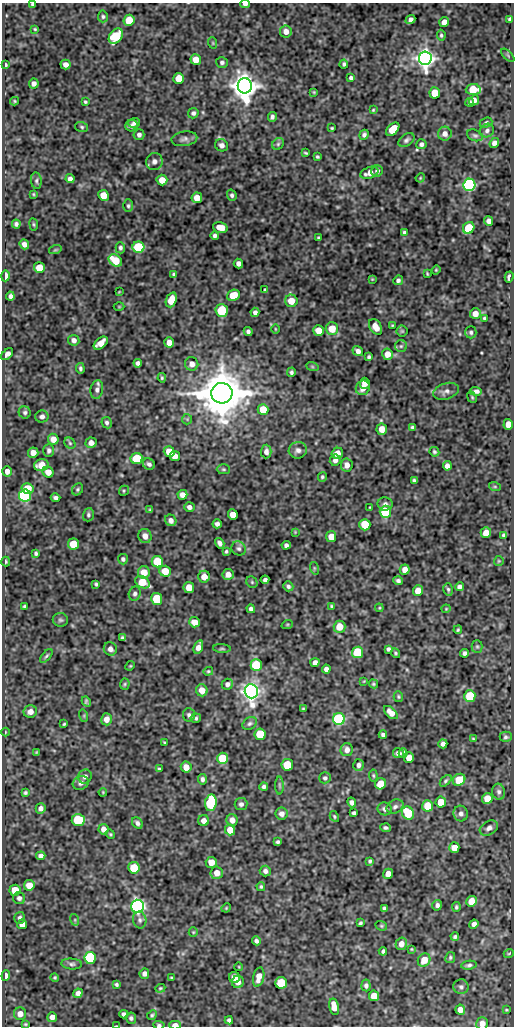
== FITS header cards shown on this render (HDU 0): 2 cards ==
NAXIS1  =                  512
NAXIS2  =                 1024

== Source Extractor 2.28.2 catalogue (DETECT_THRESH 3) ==
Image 512 x 1024 px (HDU 0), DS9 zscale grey, 1 PNG px = 1 image px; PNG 516 x 1028 px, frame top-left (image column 1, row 1024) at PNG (2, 3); each listed source drawn as its Kron ellipse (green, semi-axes under 4 px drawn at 4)
Background 68.1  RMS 0.56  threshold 1.68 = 3 sigma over >= 5 px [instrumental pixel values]
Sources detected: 371; all 371 listed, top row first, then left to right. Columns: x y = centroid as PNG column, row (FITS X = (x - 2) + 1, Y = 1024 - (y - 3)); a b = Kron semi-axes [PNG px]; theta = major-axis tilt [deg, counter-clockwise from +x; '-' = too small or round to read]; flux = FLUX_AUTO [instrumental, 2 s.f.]
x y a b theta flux
32 4 3 3 - 56
245 4 4 3 - 100
103 16 6 5 - 65
410 19 5 4 - 130
509 19 4 3 - 66
129 20 5 5 - 1100
444 22 5 5 - 260
35 29 4 4 - 44
286 31 6 6 - 220
441 35 5 4 - 60
116 36 8 6 51 1800
213 43 6 3 -72 39
508 55 8 3 -45 50
425 58 7 6 - 34000
196 59 5 5 - 480
222 62 6 5 - 86
66 64 5 5 - 180
344 64 4 3 - 70
5 65 4 3 - 76
179 78 5 5 - 730
351 78 4 3 - 83
34 83 5 4 - 150
245 86 7 7 - 60000
473 89 7 5 3 1000
314 92 3 3 - 37
435 93 5 5 - 750
474 100 5 4 - 150
15 101 4 4 - 40
85 102 3 3 - 49
470 102 4 3 - 72
373 110 4 4 - 38
193 113 5 5 - 93
272 117 5 4 - 98
134 123 6 5 - 98
486 123 6 5 - 77
131 126 6 5 - 110
82 127 6 5 - 64
332 128 3 3 - 41
393 129 8 5 45 670
487 131 7 6 - 120
445 134 7 7 - 200
139 135 5 5 - 110
364 135 5 4 - 92
475 135 8 5 -21 81
184 139 13 7 9 150
406 140 9 5 36 94
494 143 5 4 - 150
278 144 6 5 - 67
421 144 5 5 - 110
221 145 7 6 - 140
306 153 4 2 - 43
318 157 4 3 - 52
154 161 8 8 - 170
377 171 6 5 - 100
369 173 9 5 21 270
420 178 5 3 - 32
70 179 4 4 - 140
162 180 5 5 - 410
36 181 8 5 -82 90
469 185 6 6 - 11000
33 194 4 3 - 37
103 195 5 5 - 530
232 195 6 5 - 88
197 198 5 5 - 370
128 206 6 5 - 67
489 221 5 4 - 160
16 224 4 4 - 92
34 224 6 3 -81 44
220 228 7 5 -15 390
469 228 6 5 - 1600
404 232 4 4 - 65
215 236 4 3 - 94
318 238 3 3 - 47
24 244 5 4 - 160
138 247 6 6 - 2500
120 248 5 5 - 84
55 250 6 4 18 50
115 260 7 5 -36 920
238 264 5 4 - 170
39 268 5 5 - 700
436 270 4 4 - 37
174 274 3 3 - 56
427 274 3 2 - 38
5 276 5 3 - 420
509 277 5 3 - 190
372 279 4 4 - 33
398 280 5 4 - 93
265 290 4 3 - 68
119 292 3 2 - 25
233 295 6 5 - 660
10 296 4 4 - 110
171 300 8 5 69 510
291 301 6 6 - 540
119 307 5 3 - 29
222 310 6 6 - 1200
255 312 4 4 - 120
475 314 5 5 - 300
484 318 4 3 - 54
392 325 3 2 - 36
375 327 8 6 -59 340
275 329 5 3 - 29
332 329 6 6 - 620
319 330 5 5 - 510
402 331 5 5 - 45
248 332 4 4 - 97
471 332 6 5 - 81
74 340 6 5 - 150
169 342 5 5 - 270
101 343 8 5 40 450
401 346 6 6 - 74
358 351 5 5 - 160
7 354 7 4 45 180
387 354 5 5 - 340
369 357 4 3 - 64
138 363 4 4 - 110
192 364 7 6 - 190
312 366 6 4 -19 50
80 368 5 4 - 70
291 372 5 4 - 75
162 378 4 3 - 47
365 383 5 5 - 330
363 388 7 7 - 310
97 390 9 6 80 130
446 391 13 8 19 180
476 391 6 4 -2 130
222 393 10 10 - 210000
472 397 6 4 -68 51
263 410 5 5 - 740
25 412 6 6 - 83
42 416 7 6 - 130
187 419 5 5 - 49
107 423 6 5 - 84
508 424 5 4 - 390
412 427 4 3 - 58
382 429 6 5 - 390
53 439 5 5 - 270
70 443 6 5 - 61
91 443 5 5 - 200
49 450 6 5 - 110
298 450 9 8 - 150
169 451 5 5 - 510
266 451 7 5 89 150
434 452 5 4 - 61
33 453 5 5 - 240
337 453 6 5 - 340
175 456 5 5 - 280
136 459 6 5 - 1200
335 460 6 5 - 140
149 464 6 5 - 99
41 465 7 5 16 430
347 465 6 6 - 200
447 466 5 4 - 170
223 469 6 5 - 59
7 471 5 4 - 200
48 472 6 5 - 300
322 477 5 4 - 56
414 480 4 3 - 61
495 487 6 4 -19 48
27 489 6 5 - 770
77 489 6 5 - 63
124 491 5 4 - 51
25 495 6 6 - 6900
182 495 5 5 - 240
56 498 5 4 - 100
385 504 7 6 - 120
189 507 5 4 - 140
370 507 3 2 - 28
150 510 3 3 - 45
385 512 6 5 - 2200
88 515 7 5 71 76
233 515 5 5 - 370
171 520 6 5 - 170
217 524 4 4 - 100
365 525 6 5 - 1100
295 532 4 4 - 31
486 533 5 5 - 390
503 535 4 3 - 62
145 536 7 6 - 240
331 537 5 5 - 450
220 543 5 4 - 130
73 544 5 5 - 930
286 545 4 4 - 110
239 548 7 6 - 110
226 551 4 3 - 50
36 553 4 3 - 67
123 559 5 5 - 87
499 561 5 5 - 41
6 562 5 3 - 50
157 562 6 5 - 1500
314 568 6 4 -72 47
405 570 5 5 - 240
165 571 6 5 - 590
144 572 6 6 - 430
228 574 5 5 - 220
204 577 6 5 - 370
265 580 4 4 - 88
398 580 5 4 - 95
142 582 8 5 -29 940
252 582 6 5 - 57
96 584 3 3 - 55
288 586 5 4 - 90
189 587 5 5 - 470
459 587 4 4 - 120
448 589 6 4 -74 64
418 591 5 5 - 370
135 594 7 6 - 110
157 599 6 5 - 1300
24 606 4 3 - 59
332 606 4 3 - 45
379 608 4 3 - 33
251 609 4 4 - 100
446 609 4 4 - 35
60 620 8 6 -13 84
194 622 5 5 - 380
287 625 6 3 19 39
340 627 6 6 - 590
458 630 4 3 - 49
122 638 4 3 - 61
477 646 6 5 - 60
198 647 7 4 72 260
110 649 7 6 - 170
222 649 9 3 -4 55
388 649 4 4 - 81
358 652 6 5 - 2300
396 653 5 4 - 54
465 653 4 4 - 100
46 656 8 4 51 64
315 662 4 4 - 140
256 665 5 5 - 2100
130 666 5 4 - 38
326 669 4 4 - 140
208 671 5 4 - 45
364 681 4 2 - 27
125 684 5 5 - 53
227 684 6 5 - 120
373 684 5 4 - 51
202 690 6 5 - 380
251 691 7 6 - 28000
470 696 6 5 - 1700
398 697 5 4 - 53
86 702 5 3 - 66
303 709 4 3 - 35
30 712 7 6 - 250
391 712 8 5 -43 260
189 715 7 6 - 110
84 716 6 4 -73 48
196 718 5 5 - 67
106 719 6 5 - 270
339 719 6 6 - 5500
250 723 8 5 32 88
64 724 3 2 - 42
5 732 4 3 - 26
260 734 5 5 - 1500
383 735 4 4 - 91
506 737 6 5 - 76
473 739 4 4 - 36
164 742 3 2 - 33
443 744 4 4 - 120
347 750 6 6 - 180
36 752 3 3 - 35
398 753 5 5 - 130
403 753 4 4 - 95
223 758 5 5 - 1600
409 758 5 5 - 320
287 765 5 5 - 1400
359 765 6 5 - 140
186 767 5 5 - 350
159 769 4 3 - 49
373 775 6 4 -83 48
85 776 7 6 - 140
325 778 6 5 - 88
202 779 5 4 - 110
459 780 6 5 - 930
446 781 7 4 46 63
81 783 8 6 27 140
381 784 6 5 - 570
279 785 9 4 -89 64
264 787 4 3 - 86
103 792 4 3 - 36
499 792 8 6 -79 110
25 793 4 3 - 57
487 798 5 5 - 490
352 802 5 4 - 120
441 802 5 5 - 630
211 803 8 6 82 2800
241 804 6 6 - 120
428 806 6 5 - 750
395 807 9 6 25 120
41 808 5 5 - 130
385 809 7 6 - 120
354 813 4 3 - 77
408 813 7 5 -54 1300
282 814 6 6 - 170
461 814 8 7 - 140
334 816 6 4 -61 51
78 820 7 6 - 2200
232 820 6 5 - 260
204 821 5 5 - 220
137 823 6 4 -48 110
386 828 5 3 - 76
489 828 10 6 29 180
104 829 5 5 - 210
230 830 5 5 - 430
110 834 5 4 - 42
278 842 3 3 - 63
454 848 5 5 - 440
41 856 5 4 - 140
370 861 4 3 - 60
211 862 5 5 - 440
134 868 5 5 - 880
265 871 5 5 - 120
217 873 6 6 - 330
388 874 5 5 - 310
29 885 5 5 - 380
261 887 4 4 - 51
15 890 5 5 - 630
19 898 6 6 - 110
471 901 5 5 - 520
437 905 5 5 - 110
137 906 6 6 - 17000
456 907 5 4 - 55
226 908 5 4 - 37
384 908 4 3 - 66
20 918 6 5 - 92
75 920 6 4 -72 45
140 920 8 6 -80 120
360 923 4 3 - 59
22 924 5 5 - 220
474 924 5 4 - 150
381 926 6 4 -21 51
193 932 5 4 - 41
455 937 4 3 - 68
256 941 4 4 - 94
401 944 6 5 - 290
411 949 3 3 - 32
383 951 4 3 - 65
509 953 5 3 - 32
90 958 6 6 - 4200
450 958 6 4 62 64
424 960 7 6 - 510
72 964 10 5 -4 100
469 965 8 4 9 82
239 967 4 3 - 27
144 974 5 4 - 130
6 976 5 4 - 190
55 977 4 4 - 47
235 977 5 5 - 320
259 977 10 5 76 320
171 978 3 2 - 39
238 982 6 6 - 230
281 983 6 6 - 1500
116 984 4 3 - 61
366 985 6 4 -84 110
461 987 7 7 - 110
160 988 5 4 - 43
78 993 5 4 - 150
374 996 5 5 - 470
334 1007 8 5 -76 410
460 1010 5 5 - 250
506 1010 3 2 - 28
20 1014 6 6 - 240
124 1014 4 4 - 100
152 1015 5 4 - 62
52 1017 5 4 - 210
131 1018 5 5 - 91
229 1020 4 4 - 87
482 1023 6 6 - 210
25 1024 4 3 - 42
159 1025 5 3 - 71
175 1025 5 3 - 280
116 1026 4 2 - 41
At the frame edge (FLAGS 8, measured only in part): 6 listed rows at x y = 32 4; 245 4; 482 1023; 159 1025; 175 1025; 116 1026

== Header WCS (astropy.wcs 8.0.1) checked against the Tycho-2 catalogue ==
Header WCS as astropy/WCSLIB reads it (CRVAL/CRPIX/CD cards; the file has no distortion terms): RA---SIN/DEC--SIN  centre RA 23:59:38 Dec +47:07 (359.91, +47.11 deg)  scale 1 arcsec/px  FOV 8.5' x 17.1'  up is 0 deg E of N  parity normal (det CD < 0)
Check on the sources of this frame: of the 60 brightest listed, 5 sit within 1.5 arcsec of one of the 13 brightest Tycho-2 stars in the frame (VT <= 12.61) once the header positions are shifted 0.47 arcsec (0.46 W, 0.08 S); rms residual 0.40 arcsec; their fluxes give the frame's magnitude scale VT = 23.00 - 2.5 log10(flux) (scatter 0.29 mag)
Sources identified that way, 5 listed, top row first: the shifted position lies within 1.5 arcsec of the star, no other Tycho-2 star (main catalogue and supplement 1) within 3.0 arcsec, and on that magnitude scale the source's flux lands within +1.5 / -3 mag of the star's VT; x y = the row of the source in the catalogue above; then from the Tycho-2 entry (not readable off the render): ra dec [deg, ICRS J2000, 3 dp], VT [Tycho-2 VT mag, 2 dp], TYC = Tycho-2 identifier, HIP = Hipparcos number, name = IAU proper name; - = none
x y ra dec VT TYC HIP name
425 58 359.839 +47.239 11.67 3643-1328-1 - -
245 86 359.913 +47.232 11.35 3643-1508-1 - -
469 185 359.821 +47.204 11.88 3643-2243-1 - -
222 393 359.923 +47.146 9.34 3643-2065-1 - -
137 906 359.957 +47.004 12.61 3643-1579-1 - -